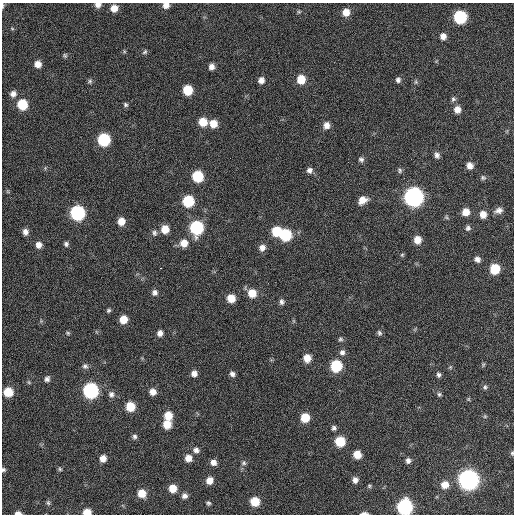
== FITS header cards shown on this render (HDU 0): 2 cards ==
NAXIS1  =                  512 / Axis length
NAXIS2  =                  512 / Axis length

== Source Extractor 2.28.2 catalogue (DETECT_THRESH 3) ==
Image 512 x 512 px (HDU 0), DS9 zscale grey, 1 PNG px = 1 image px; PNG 516 x 516 px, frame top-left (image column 1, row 512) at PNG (2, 3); no overlay
Background 88.3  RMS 9.4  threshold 28.3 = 3 sigma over >= 5 px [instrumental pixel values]
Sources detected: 122; all 122 listed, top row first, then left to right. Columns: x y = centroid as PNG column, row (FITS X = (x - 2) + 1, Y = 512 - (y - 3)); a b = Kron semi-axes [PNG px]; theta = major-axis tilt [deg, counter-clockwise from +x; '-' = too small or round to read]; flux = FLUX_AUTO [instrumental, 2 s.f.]
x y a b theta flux
98 5 7 5 8 3100
166 5 7 6 - 4000
3 6 7 3 -88 1000
114 8 7 7 - 5700
299 12 5 5 - 900
346 12 8 8 - 7000
460 17 8 8 - 56000
12 28 6 3 -20 640
443 36 7 6 - 3800
124 51 6 4 -73 760
145 52 7 5 45 1200
65 55 6 5 - 1000
38 64 7 6 - 5200
211 67 7 6 - 3200
301 79 8 8 - 11000
261 80 7 7 - 3400
398 80 7 6 - 1900
90 81 7 6 - 1300
416 82 6 5 - 1000
187 90 7 7 - 17000
13 94 8 7 - 3200
453 99 8 6 76 1600
22 104 8 7 - 21000
125 105 6 5 - 1300
457 109 7 7 - 4800
203 122 8 8 - 10000
213 124 8 8 - 7800
327 125 8 7 - 4200
104 140 8 8 - 51000
437 155 8 6 -62 2400
361 159 7 6 - 1700
470 166 7 7 - 4200
309 170 7 7 - 2600
399 170 7 6 - 1300
197 176 8 7 - 29000
483 178 8 7 - 1400
414 197 9 9 - 290000
362 200 9 7 31 6300
188 201 8 7 - 30000
499 210 10 7 16 3400
466 212 7 7 - 6500
77 213 8 8 - 91000
483 214 8 7 - 5300
446 217 7 5 -36 980
121 221 7 7 - 6400
196 228 9 8 - 68000
468 228 7 7 - 1800
165 229 8 7 - 8600
276 231 8 8 - 19000
25 232 7 6 - 3200
154 233 8 7 - 1900
286 235 8 8 - 35000
417 240 8 7 - 6500
184 243 9 9 - 7000
66 244 6 6 - 1600
39 245 8 7 - 3700
262 248 8 7 - 3600
402 255 5 4 - 780
477 259 7 6 - 2500
161 268 2 2 - 5500
495 269 7 7 - 19000
155 293 8 7 - 2400
252 293 9 8 - 9200
231 298 7 7 - 9400
282 302 7 6 - 1900
108 310 6 5 - 1100
123 319 7 7 - 8400
68 333 6 5 - 930
160 333 7 6 - 3300
379 333 7 6 - 1400
340 339 6 6 - 1300
342 352 8 7 - 2600
307 358 8 8 - 6600
483 364 7 5 70 900
85 366 8 7 - 2000
336 366 8 7 - 34000
450 367 5 5 - 870
194 373 7 7 - 3600
232 374 7 6 - 2300
439 375 6 5 - 1600
47 379 7 6 - 2200
29 382 6 5 - 870
485 387 6 6 - 1400
91 391 8 8 - 120000
8 392 7 7 - 16000
153 392 7 7 - 4700
111 394 8 7 - 2400
439 394 5 5 - 1200
468 399 5 5 - 790
130 406 7 7 - 15000
168 416 8 8 - 9800
485 416 5 5 - 960
305 418 7 7 - 14000
167 424 7 7 - 9800
334 428 6 5 - 1500
134 437 7 6 - 1700
340 441 7 7 - 20000
196 450 8 7 - 2700
512 453 6 4 89 1000
357 454 6 6 - 8900
103 458 7 6 - 4900
188 458 7 7 - 5500
408 461 6 6 - 2300
213 462 7 6 - 3500
244 463 7 7 - 1600
60 469 7 4 -60 1000
3 470 5 5 - 1200
355 480 7 6 - 3000
468 480 9 9 - 370000
209 481 7 6 - 5200
445 485 8 7 - 6600
369 486 5 5 - 880
173 488 8 7 - 8300
142 493 8 7 - 8800
184 496 8 7 - 2500
255 501 7 7 - 15000
48 503 7 5 -73 1300
208 503 4 4 - 1100
405 507 8 8 - 120000
87 512 7 5 0 8800
18 513 7 4 -1 2700
364 513 8 3 1 2000
At the frame edge (FLAGS 8, measured only in part): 9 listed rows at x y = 98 5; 166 5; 3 6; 512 453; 3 470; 405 507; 87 512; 18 513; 364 513